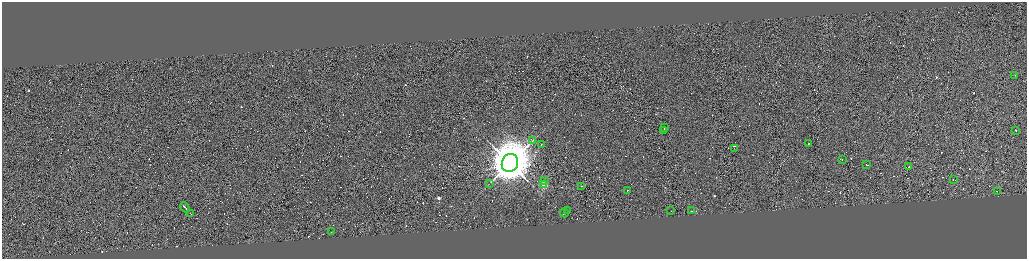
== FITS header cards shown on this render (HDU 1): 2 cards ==
NAXIS1  =                 4098
NAXIS2  =                 1026

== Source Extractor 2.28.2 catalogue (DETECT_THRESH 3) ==
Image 4098 x 1026 px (HDU 1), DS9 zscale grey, zoomed out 1/4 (1 PNG px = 4 x 4 image px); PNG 1029 x 261 px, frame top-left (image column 1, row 1025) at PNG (2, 2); each listed source drawn as its Kron ellipse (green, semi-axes under 4 px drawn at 4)
Background -0.336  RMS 4.1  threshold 12.3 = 3 sigma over >= 5 px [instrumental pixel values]
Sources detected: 507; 481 cannot appear on this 1/4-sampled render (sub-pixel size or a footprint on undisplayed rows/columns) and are neither listed nor drawn; the other 26 listed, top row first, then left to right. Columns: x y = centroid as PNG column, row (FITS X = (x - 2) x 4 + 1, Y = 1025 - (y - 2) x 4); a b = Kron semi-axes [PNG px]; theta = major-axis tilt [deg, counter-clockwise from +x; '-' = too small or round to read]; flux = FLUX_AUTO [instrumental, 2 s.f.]
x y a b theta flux
1015 75 2 1 - 4.3e+04
664 128 2 1 - 2.4e+04
664 130 3 1 - 3.3e+04
1016 130 2 1 - 4.1e+04
533 140 3 1 - 1.1e+03
809 143 2 1 - 1.7e+04
542 144 2 1 - 1.6e+04
735 148 2 1 - 1.1e+04
842 159 2 1 - 2.3e+04
510 163 9 8 - 1.2e+07
867 164 2 1 - 3.9e+04
909 166 2 1 - 4.8e+04
953 179 2 1 - 1.4e+04
545 181 2 2 - 1.9e+03
490 183 2 1 - 7.6e+02
544 185 2 2 - 1.5e+05
581 186 2 1 - 1.5e+04
628 190 2 1 - 1.0e+04
997 191 2 1 - 3.9e+04
185 207 5 1 - 5.1e+04
568 210 2 1 - 2.3e+04
671 210 2 1 - 9.3e+03
692 210 3 1 - 1.6e+04
191 213 3 1 - 2.8e+04
565 213 4 1 - 3.5e+04
332 232 2 1 - 1.1e+04
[481 sub-pixel or undisplayed-footprint detections neither listed nor drawn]